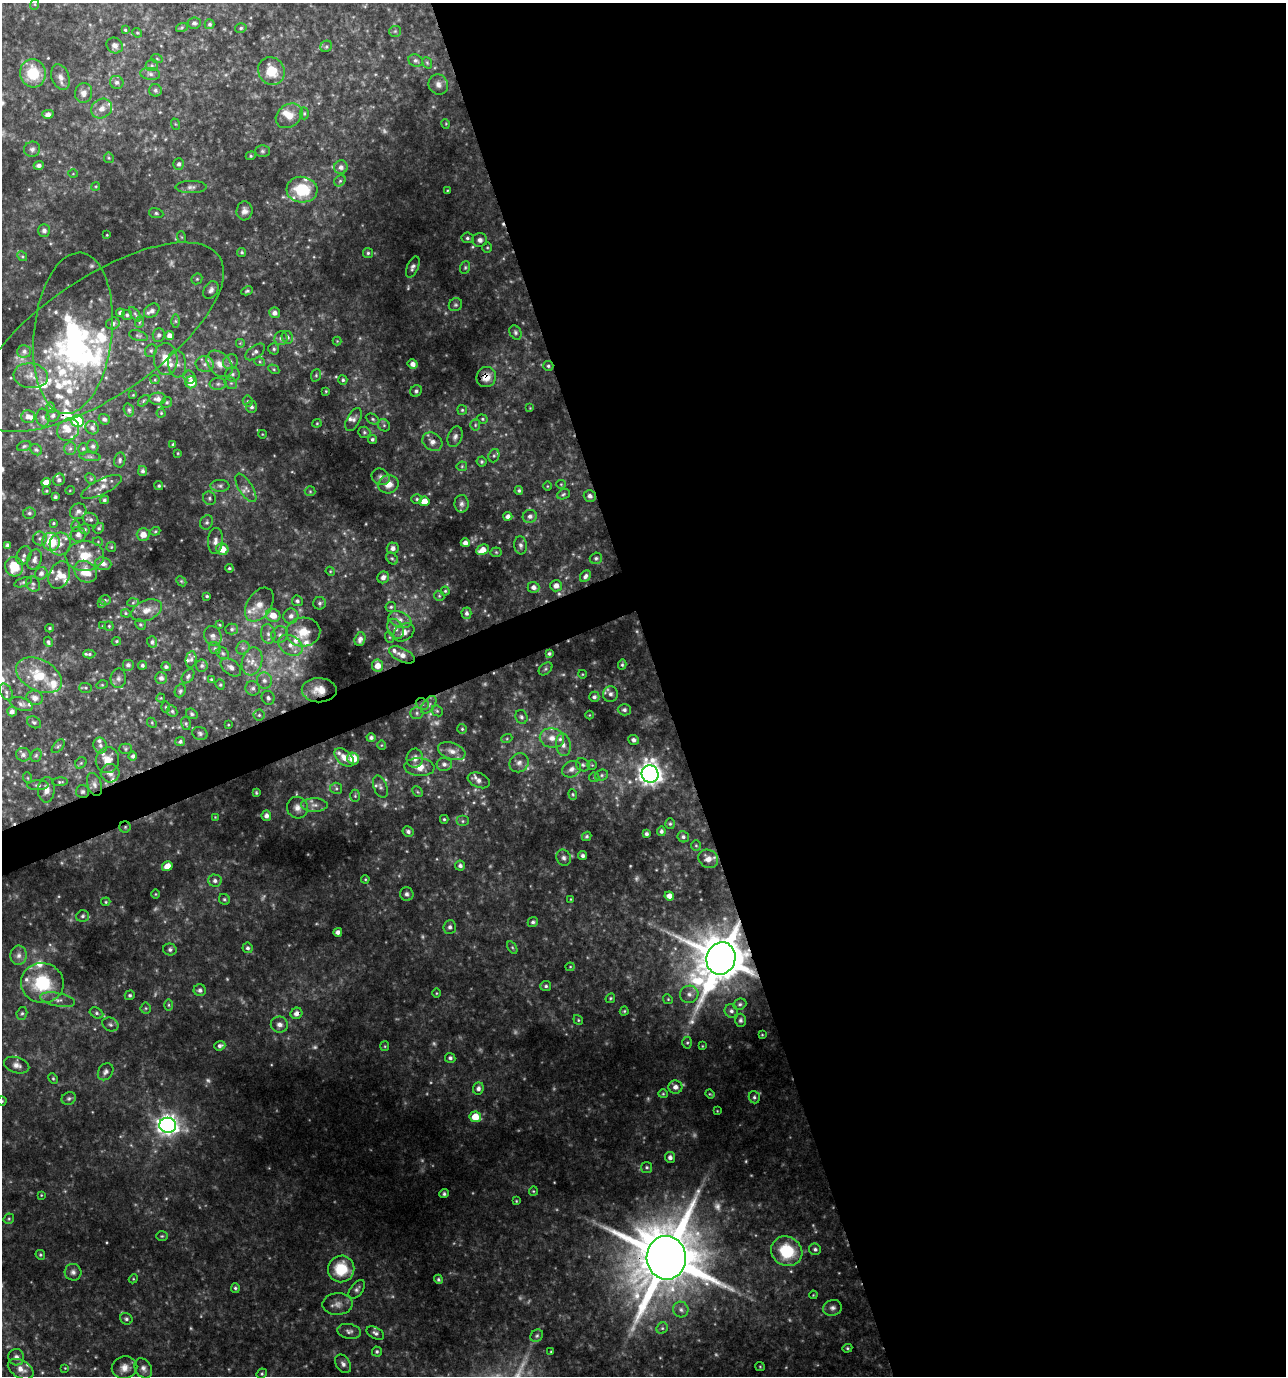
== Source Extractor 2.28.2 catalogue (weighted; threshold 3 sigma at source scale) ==
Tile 8 of 4 x 4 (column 4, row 2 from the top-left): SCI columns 3928-5211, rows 2753-4126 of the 5341 x 5502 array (HDU 1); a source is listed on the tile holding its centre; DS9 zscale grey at full resolution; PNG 1288 x 1378 px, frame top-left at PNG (2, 3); each listed source drawn as its Kron ellipse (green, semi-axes under 4 px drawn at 4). Shown black and unused: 50% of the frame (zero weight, under 3 of 4 exposures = <1% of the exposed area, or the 3 px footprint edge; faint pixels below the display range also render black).
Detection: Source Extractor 2.28.2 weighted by HDU 2 'WHT'; one run over the whole footprint, this tile lists its part. Background 0.0774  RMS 0.0076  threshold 0.0341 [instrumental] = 3 sigma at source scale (4.5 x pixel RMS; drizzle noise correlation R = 1.50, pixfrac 1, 0.0396/0.0396 arcsec/px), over >= 5 px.
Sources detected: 567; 56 too faint to see at this stretch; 2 inside a brighter object's white glare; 3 cosmic-ray / hot-pixel residue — neither listed nor drawn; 50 inside a brighter listed object's ellipse — not listed separately; the other 456 listed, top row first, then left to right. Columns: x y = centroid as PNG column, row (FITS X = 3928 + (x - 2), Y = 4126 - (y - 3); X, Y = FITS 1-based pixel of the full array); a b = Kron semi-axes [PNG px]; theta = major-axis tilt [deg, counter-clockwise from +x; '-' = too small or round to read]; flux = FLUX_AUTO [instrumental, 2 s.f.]
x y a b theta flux
35 4 6 4 72 0.92
194 23 7 6 - 2
210 24 5 5 - 1.7
182 27 6 4 20 1.1
241 28 6 4 15 1.4
125 30 4 3 - 0.86
395 31 6 5 - 1.3
137 33 5 4 - 0.87
115 46 8 7 - 3.7
326 46 6 5 - 1.5
157 59 6 3 -20 0.86
416 61 7 6 - 2.1
427 63 6 4 -68 1
152 65 6 6 - 1.6
271 71 14 13 - 20
33 73 14 13 - 25
150 74 10 6 -8 2.6
60 77 13 8 -70 4.9
117 82 7 6 - 2.9
438 84 10 9 - 4.4
155 90 6 6 - 2
84 93 10 8 81 4.7
102 109 11 9 36 5.8
304 113 6 4 90 1.1
48 114 6 4 13 2.8
289 116 14 11 35 9
175 124 6 3 -70 0.75
446 124 5 3 - 0.66
32 149 8 7 - 2.6
262 151 7 5 0 1.6
251 156 5 4 - 1
109 158 5 5 - 1.1
179 164 6 5 - 2.4
39 165 5 4 - 2.6
341 167 7 6 - 3.4
73 174 5 3 - 0.71
340 181 6 5 - 1.3
96 186 4 3 - 0.76
191 187 16 6 0 3.5
302 190 15 13 -5 34
447 190 3 3 - 0.7
244 211 9 8 - 4.3
156 213 7 5 -10 1.4
44 230 6 6 - 2.9
107 235 3 2 - 0.55
181 237 6 4 -70 0.87
467 238 6 5 - 1.7
480 240 7 7 - 3.1
487 248 5 4 - 0.95
242 252 4 4 - 1.2
368 253 5 5 - 1.4
22 256 5 4 - 1.1
413 267 11 5 67 2.8
465 267 6 5 - 1.3
197 279 6 5 - 1.2
211 290 9 7 58 3.1
247 291 6 4 27 1.4
455 305 7 6 - 1.6
152 311 8 6 35 3.6
120 313 4 4 - 2.5
275 313 5 5 - 3.5
135 314 8 4 -55 1.4
127 315 5 5 - 1.4
175 321 6 4 -90 1.2
140 322 6 3 70 0.96
113 323 7 6 - 2.8
515 332 7 5 -60 1.8
73 333 81 39 84 120
159 335 7 6 - 2
138 336 9 5 -17 1.6
169 336 4 4 - 4.2
100 337 144 59 34 140
287 337 6 5 - 2.1
281 338 7 6 - 2.5
337 341 4 4 - 0.73
240 343 5 5 - 1.1
274 349 6 5 - 1.5
24 351 7 6 - 2.5
151 351 6 5 - 1.5
255 352 11 6 36 3
166 359 16 12 -86 13
230 362 8 7 - 2.9
260 362 5 3 - 1
177 364 14 9 -84 5
205 364 9 8 - 4.2
219 364 15 10 -47 8.6
413 364 5 4 - 4.1
548 366 5 5 - 1.4
274 369 6 4 -30 1
232 374 7 7 - 2.1
316 375 6 5 - 1.2
31 376 17 12 -7 7.5
190 377 6 6 - 2.6
486 377 10 9 - 8.3
155 380 4 4 - 0.82
343 380 5 4 - 1.4
191 382 6 6 - 11
231 383 6 5 - 1.7
218 384 8 6 0 2.1
326 391 3 3 - 0.76
416 391 6 5 - 1.9
133 395 3 3 - 0.55
158 399 8 6 3 3.7
144 401 7 4 47 1.3
248 401 5 5 - 1.3
167 402 6 5 - 1.3
51 407 5 4 - 1.2
251 407 6 5 - 2.1
530 408 4 4 - 0.61
129 410 7 5 -72 1.7
462 410 5 5 - 1.1
161 413 4 4 - 0.8
53 416 7 6 - 2.3
28 417 7 6 - 3.7
43 418 9 6 -81 2.3
104 419 5 5 - 2.3
373 419 7 5 -27 1.5
482 419 5 4 - 1.1
353 420 13 6 61 3.4
78 421 6 6 - 53
317 423 4 4 - 0.89
384 425 6 5 - 1.6
475 425 5 5 - 1.2
92 428 7 6 - 2.8
68 430 12 10 43 8.5
364 432 6 5 - 1.4
262 434 4 3 - 0.53
455 437 11 7 69 3.1
372 439 5 4 - 1.5
432 442 11 8 -35 5.1
173 444 4 3 - 1.4
24 446 7 4 21 1.4
93 446 6 5 - 2.2
70 449 6 6 - 1.8
83 449 6 4 74 1.3
36 450 6 5 - 1.3
178 453 3 3 - 0.64
494 456 7 5 69 1.7
90 457 11 4 -5 1.8
120 460 7 5 79 1.8
482 461 5 5 - 1.3
462 466 5 5 - 1.1
143 471 5 4 - 2
381 477 9 8 - 3.6
91 479 6 4 -45 1.1
59 480 6 5 - 2.5
46 482 5 4 - 6.8
388 484 10 9 - 8.3
561 484 5 4 - 0.82
159 486 4 4 - 1.2
220 486 9 6 -1 2.3
547 486 4 3 - 0.65
101 487 22 7 27 6.2
246 488 16 6 -57 4.6
70 490 5 3 - 0.64
519 490 4 4 - 1.5
46 491 3 3 - 0.71
310 491 5 5 - 1.1
563 494 6 5 - 1.5
590 496 6 5 - 3.3
55 497 3 3 - 1.4
209 498 7 6 - 1.8
417 499 5 4 - 1.3
104 500 4 4 - 1.4
424 501 5 4 - 9.6
462 504 9 7 -89 2.7
78 511 8 7 - 3.4
29 513 6 5 - 1.9
508 516 4 4 - 3.4
530 516 7 6 - 3.2
91 520 8 6 -29 2.4
207 522 7 6 - 2
53 523 4 3 - 0.94
76 526 6 4 90 0.82
99 528 6 4 52 1.5
85 529 5 4 - 1.2
155 531 5 4 - 1
78 534 7 7 - 3.6
143 535 6 6 - 5.9
40 538 7 7 - 2.3
215 541 13 7 86 4.5
51 542 9 8 - 28
98 542 5 3 - 0.69
465 543 4 4 - 3.9
60 544 11 10 - 6.1
7 545 4 4 - 2
521 545 9 6 -83 2.4
111 547 5 4 - 1
393 548 6 5 - 3.4
222 549 6 5 - 12
482 550 6 5 - 7.4
496 552 5 5 - 0.97
24 555 10 7 64 3.1
85 556 19 15 4 17
392 558 7 5 -47 1.4
596 558 6 5 - 1.7
34 560 10 7 73 3.8
103 564 8 6 -8 3.7
14 567 9 9 - 21
229 568 4 3 - 1.1
330 571 5 3 - 0.76
86 572 12 10 -41 13
41 573 6 6 - 3.2
59 575 14 10 67 8.3
585 576 6 5 - 2.5
383 577 6 5 - 3.6
181 581 6 4 -44 1.2
23 582 9 4 18 1.5
33 584 8 7 - 2.2
556 586 6 5 - 4.5
533 587 6 5 - 3.6
445 591 4 4 - 0.99
207 596 3 3 - 1.1
439 596 5 4 - 1.1
105 600 6 5 - 1.1
297 601 5 5 - 2
133 603 6 4 2 1.2
320 603 6 6 - 1.8
101 604 4 4 - 1
259 605 19 12 56 9.5
391 607 5 5 - 1.3
147 610 16 10 23 7.3
126 613 5 4 - 1
466 613 6 5 - 2.4
273 615 7 6 - 10
291 616 7 7 - 4.4
400 619 12 7 -22 5.5
140 625 6 4 -45 1.2
219 625 4 3 - 0.79
102 626 4 3 - 0.56
109 626 4 4 - 0.9
50 628 4 3 - 1.1
232 629 6 5 - 1.7
395 629 10 7 -63 4.6
303 632 17 14 4 17
404 632 11 8 34 5.5
268 634 10 7 -80 4.3
280 635 9 8 - 3.6
213 636 10 8 -67 3.2
389 637 6 3 -71 0.96
360 639 7 5 72 3
116 641 5 4 - 0.98
48 642 5 4 - 1.5
152 642 5 5 - 1.9
291 645 13 9 -29 8.5
215 648 6 5 - 1.5
243 648 7 6 - 2.3
223 653 6 5 - 1.5
89 654 6 4 1 1.2
549 654 4 3 - 1.6
402 655 14 7 -25 6.2
191 659 8 5 81 1.9
252 661 14 10 75 8.9
128 665 6 6 - 2.6
142 665 4 4 - 1.7
622 665 5 4 - 1.2
202 666 6 6 - 1.9
377 666 6 5 - 8.1
166 667 5 4 - 1.6
231 667 12 7 -37 3.9
546 669 8 5 42 1.6
582 674 4 3 - 0.57
39 675 24 15 -28 26
188 676 8 5 54 1.9
118 678 10 7 85 3
161 678 6 6 - 2.8
211 679 3 3 - 0.85
264 680 8 7 - 3.9
102 685 5 3 - 0.85
220 685 5 4 - 1.1
86 688 6 5 - 1.3
253 688 7 7 - 2.8
319 690 17 12 -1 12
180 691 6 5 - 1.6
6 692 9 6 -61 2.4
610 694 8 7 - 3.3
594 697 5 5 - 2.3
35 698 8 7 - 4.4
161 698 4 4 - 0.71
268 698 7 6 - 2.4
21 704 11 6 -19 2.7
422 704 7 5 -22 2.1
429 705 10 6 53 2.8
166 707 5 3 - 0.82
624 710 6 5 - 2.3
12 711 5 5 - 2.8
172 711 6 5 - 1.3
437 711 6 5 - 1.2
417 713 6 5 - 1.7
192 714 6 5 - 1.4
259 715 5 5 - 1.5
589 715 4 3 - 0.56
521 717 7 6 - 2
34 722 7 5 -28 1.6
152 723 5 4 - 1
186 724 6 5 - 1.3
228 725 3 2 - 0.6
462 729 5 5 - 1.1
200 733 8 6 -20 2
371 738 4 4 - 1.9
507 738 5 3 - 0.93
552 738 12 9 -11 8.3
634 740 5 5 - 2.4
180 741 5 4 - 1.8
100 745 8 6 -71 2.5
381 745 5 3 - 0.67
563 745 11 7 -81 4.7
58 746 8 4 48 1.4
126 749 6 5 - 1.3
452 751 14 8 -18 5.9
23 755 7 6 - 2.3
36 755 7 5 67 1.4
133 756 4 4 - 2.1
344 757 11 7 -43 6.7
415 758 9 8 - 4
353 759 6 5 - 14
107 760 13 11 74 9.4
81 763 6 5 - 1.2
519 763 10 9 - 4.4
444 764 7 6 - 2.9
583 765 7 6 - 1.8
592 765 4 4 - 0.89
419 767 15 9 -5 8
572 769 10 7 28 4
110 773 9 9 - 4.3
650 774 8 8 - 600
601 775 7 5 22 1.6
594 777 5 5 - 0.99
28 778 5 3 - 0.67
479 780 11 7 -22 4.6
60 782 8 4 2 1.1
38 785 10 5 0 2.1
94 785 12 7 -72 3.6
380 787 12 6 -69 3
336 788 6 5 - 1.6
46 790 13 8 88 5.7
83 791 6 6 - 1.8
418 792 6 4 -44 1.1
256 793 4 3 - 0.83
573 794 5 4 - 1
355 796 6 5 - 1.3
314 805 13 7 0 4.5
297 808 11 10 - 5.4
266 816 5 5 - 3.3
215 817 3 3 - 0.58
444 819 4 4 - 1.1
463 821 6 5 - 1.7
670 824 5 4 - 1.2
125 827 5 5 - 1.3
661 831 4 4 - 2.1
408 832 6 5 - 2.5
646 834 3 3 - 1.9
587 836 5 4 - 1.5
683 837 6 5 - 2
696 845 5 5 - 1.1
583 856 4 4 - 2.1
564 858 8 7 - 2.7
708 859 10 9 - 6.2
167 866 5 5 - 9.7
460 866 5 5 - 2.6
365 879 4 3 - 0.85
215 881 7 6 - 2.9
155 894 5 3 - 0.72
407 894 7 6 - 2.3
669 896 5 4 - 5.5
224 899 6 5 - 1.3
570 899 4 2 - 0.52
106 902 5 4 - 0.97
82 916 6 5 - 2
533 922 5 4 - 1.8
450 927 7 6 - 2.4
338 932 4 4 - 3.1
512 947 7 4 -58 1.1
248 948 5 5 - 2
170 949 7 6 - 2.3
19 955 9 8 - 4
721 958 16 14 72 4900
570 967 4 4 - 0.74
42 983 21 20 - 43
546 986 5 5 - 1.6
200 990 6 6 - 2.7
436 993 5 3 - 0.72
689 994 9 8 - 4.4
130 995 5 4 - 1.4
610 998 5 4 - 1.1
668 999 5 4 - 0.95
58 1000 18 6 -12 5.4
740 1004 6 5 - 1.7
169 1005 6 4 -90 1.2
146 1008 5 5 - 1.2
624 1011 4 4 - 1
731 1011 7 6 - 2.5
22 1013 7 5 74 1.5
96 1013 7 5 -27 1.7
296 1013 6 5 - 4.2
578 1020 5 4 - 1.1
740 1020 6 5 - 1.9
110 1024 8 6 -26 2.2
279 1025 9 8 - 3.9
762 1035 4 3 - 0.74
687 1043 6 5 - 1.2
220 1046 6 4 21 2.3
385 1046 5 4 - 0.83
702 1046 3 3 - 0.6
450 1058 5 5 - 2.1
17 1065 13 8 -16 4.3
106 1072 9 7 56 2.7
53 1079 6 4 -63 1.1
675 1087 7 6 - 4.3
478 1088 6 5 - 3
663 1094 5 4 - 0.93
710 1094 5 4 - 0.77
754 1097 6 5 - 1.7
69 1098 7 6 - 1.8
2 1101 4 4 - 0.94
717 1111 3 3 - 0.53
475 1117 6 5 - 16
168 1125 8 7 - 510
670 1157 5 5 - 3.2
647 1167 5 5 - 1.4
533 1191 4 4 - 0.82
444 1194 4 4 - 1.5
41 1195 4 4 - 0.65
516 1201 4 3 - 0.73
9 1219 5 5 - 1.1
162 1236 6 5 - 1.1
815 1249 6 5 - 2.2
787 1251 16 14 -32 37
40 1255 5 4 - 1.1
666 1258 22 19 -86 7900
341 1269 13 13 - 28
73 1272 8 8 - 3
133 1279 5 3 - 0.71
438 1279 5 4 - 1.3
235 1288 5 4 - 1.4
357 1289 11 6 52 2.5
813 1295 4 3 - 0.62
338 1304 15 10 1 5.7
832 1308 9 8 - 3.3
681 1310 8 7 - 3.1
126 1319 6 5 - 1.7
662 1328 6 5 - 1.4
349 1331 12 7 -10 3.2
375 1333 9 5 -29 2.4
537 1336 7 5 44 1.7
847 1348 5 4 - 1.1
377 1352 5 5 - 1.5
551 1352 3 2 - 0.61
16 1357 8 8 - 3.6
343 1364 10 7 -55 3.1
760 1367 5 4 - 0.85
65 1368 4 4 - 0.62
125 1368 13 11 11 6.8
143 1368 10 8 -58 3.7
21 1369 14 8 -29 6.8
262 1374 5 4 - 1.2
Overlapping masked pixels (flux is a lower limit): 7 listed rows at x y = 548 366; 486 377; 319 690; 125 827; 721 958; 296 1013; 666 1258
Isophote crosses this tile's border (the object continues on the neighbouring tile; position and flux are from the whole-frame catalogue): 2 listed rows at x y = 21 704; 2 1101